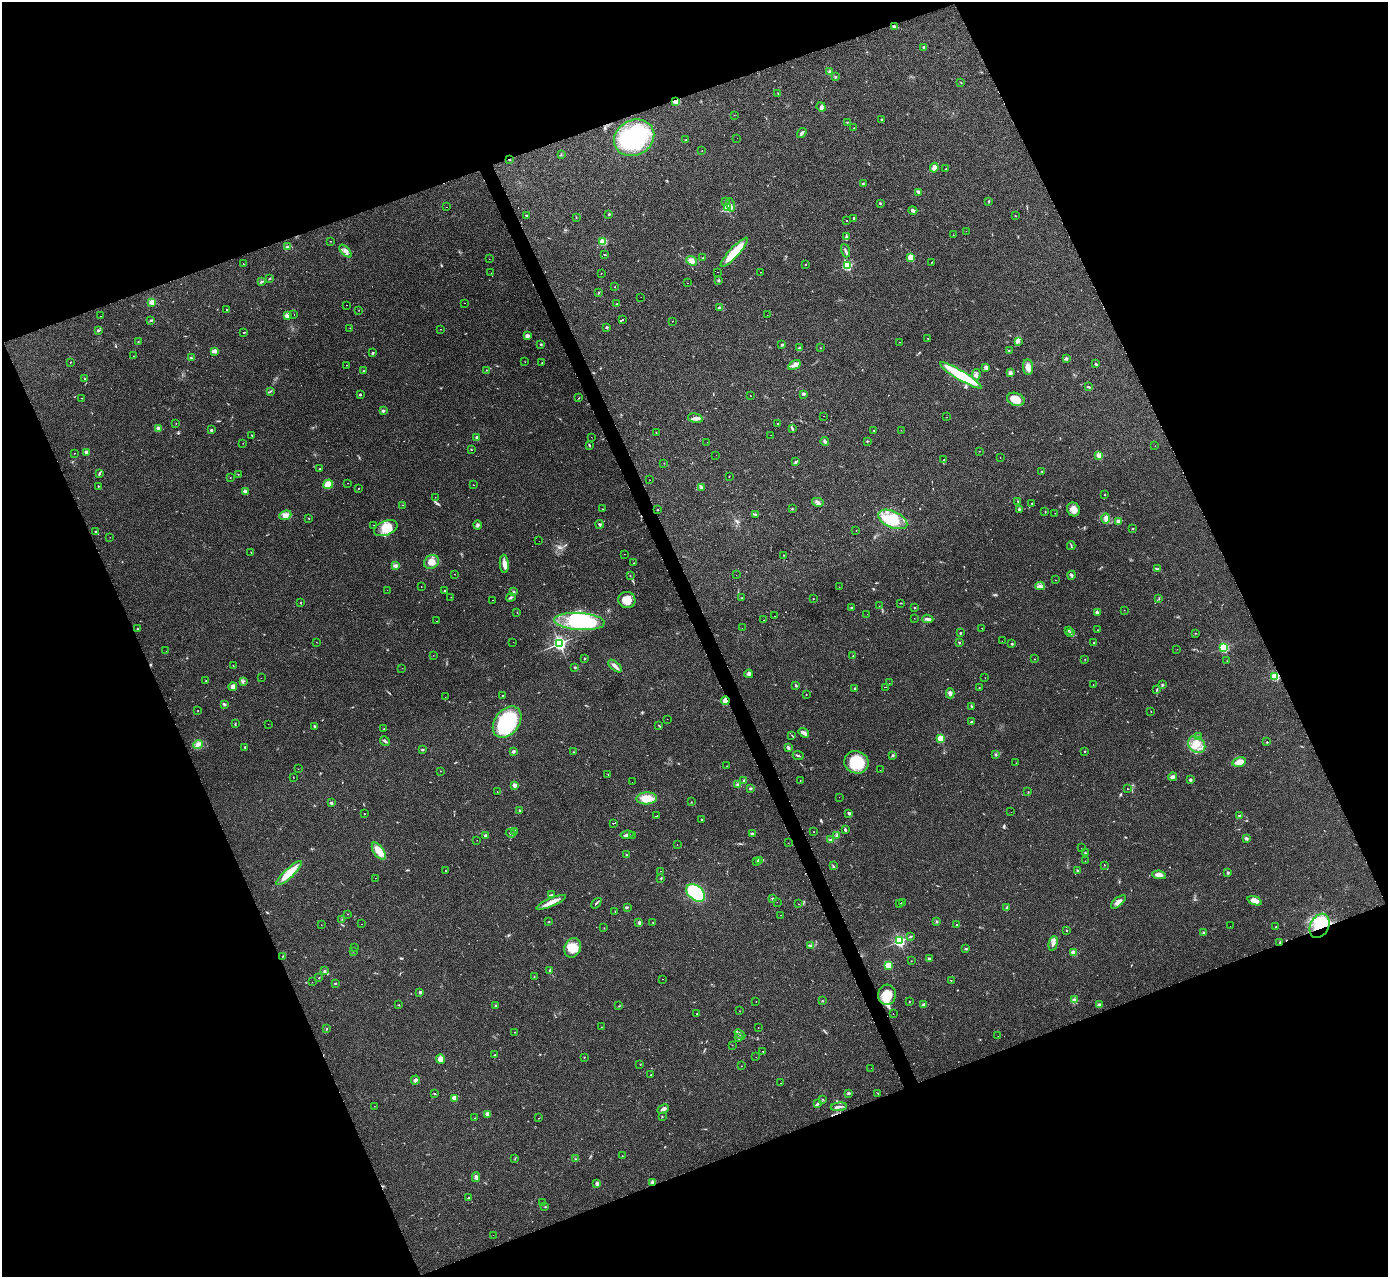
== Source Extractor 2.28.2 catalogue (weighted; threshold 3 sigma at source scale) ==
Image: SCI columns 4-5544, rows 152-5249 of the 5544 x 5527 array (HDU 1 of 3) = the unmasked area's bounding box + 8 px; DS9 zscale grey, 4 x 4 block average (1 PNG px = mean of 4 x 4 image px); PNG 1390 x 1279 px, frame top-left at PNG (2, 2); each listed source drawn as its Kron ellipse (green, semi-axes under 4 px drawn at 4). Shown black and unused: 42% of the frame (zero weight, under 2 of 3 exposures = <1% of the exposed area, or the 3 px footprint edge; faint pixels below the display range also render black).
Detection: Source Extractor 2.28.2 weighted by HDU 2 'WHT'. Background 0.0836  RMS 0.0078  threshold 0.035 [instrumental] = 3 sigma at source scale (4.5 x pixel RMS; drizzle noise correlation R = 1.50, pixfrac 1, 0.05/0.05 arcsec/px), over >= 5 px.
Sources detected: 546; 4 inside a brighter object's white glare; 27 cosmic-ray / hot-pixel residue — neither listed nor drawn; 7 coinciding with a brighter row at this scale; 23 inside a brighter listed object's ellipse — not listed separately; the other 485 listed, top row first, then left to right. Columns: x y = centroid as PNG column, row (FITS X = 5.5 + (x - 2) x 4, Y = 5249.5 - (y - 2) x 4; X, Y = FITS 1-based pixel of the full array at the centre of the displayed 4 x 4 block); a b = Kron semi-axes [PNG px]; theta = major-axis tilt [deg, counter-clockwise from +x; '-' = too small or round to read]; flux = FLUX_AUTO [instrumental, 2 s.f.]
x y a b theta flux
894 26 3 2 - 10
924 47 2 2 - 25
830 72 4 2 - 6.6
835 77 2 2 - 2.6
961 82 2 2 - 1.8
778 93 2 2 - 1.5
676 101 4 2 - 44
821 107 5 4 - 12
734 115 2 2 - 0.93
882 120 2 2 - 22
847 122 2 2 - 2.4
854 128 2 2 - 1.7
802 133 5 2 - 8.8
634 138 21 17 30 480
737 138 2 2 - 3.5
686 140 2 2 - 9.3
702 151 2 2 - 1
561 154 2 2 - 1.4
509 159 2 2 - 3.9
934 168 5 3 - 25
946 169 2 2 - 2.1
863 184 3 2 - 3.5
919 192 4 2 - 16
989 201 2 2 - 4.3
725 202 2 2 - 1.7
880 203 3 2 - 3.6
730 205 7 2 -77 11
446 207 2 2 - 1.2
728 208 2 2 - 320
913 211 4 3 - 8.2
609 214 2 2 - 3.3
526 215 2 2 - 13
1015 216 2 2 - 2
576 217 2 2 - 2.1
854 218 2 2 - 4.3
847 221 2 2 - 5
966 231 2 2 - 0.57
953 235 2 2 - 1.9
847 237 3 2 - 6.2
330 241 2 2 - 1.4
603 241 2 2 - 270
287 247 3 2 - 5.3
346 251 8 3 -47 16
845 251 7 2 -71 11
734 252 19 5 47 120
605 255 2 2 - 2.6
911 257 2 2 - 190
703 258 3 2 - 2.7
489 259 2 2 - 1.3
691 261 5 4 - 26
932 262 2 2 - 1.8
243 264 2 2 - 1.3
805 264 2 2 - 8.8
847 266 2 2 - 470
718 272 2 2 - 2.7
760 272 2 2 - 0.72
491 273 2 2 - 1.8
601 273 2 2 - 1
269 279 3 2 - 2.5
718 280 3 2 - 4.3
261 282 3 2 - 4.5
687 283 2 2 - 1.9
614 287 2 2 - 1.2
598 293 3 2 - 4.2
641 297 2 2 - 4
152 302 2 2 - 63
465 303 2 2 - 2.7
616 304 2 2 - 2.7
347 305 2 2 - 3.5
720 308 4 3 - 9.2
227 310 2 2 - 2.8
359 310 2 2 - 1.4
294 314 2 2 - 0.84
287 315 2 2 - 130
767 315 2 2 - 0.59
100 316 2 2 - 8
151 320 3 2 - 5
622 320 2 2 - 48
672 321 2 2 - 2.2
607 327 2 2 - 24
350 328 2 2 - 1
441 329 2 2 - 1.1
98 330 3 2 - 6.3
244 333 2 2 - 50
527 336 3 3 - 18
928 338 2 2 - 2.5
138 342 2 2 - 2.8
900 342 2 2 - 1.3
1018 342 2 2 - 3.7
541 344 2 2 - 5
782 345 2 2 - 5.8
799 348 3 2 - 7.8
820 348 2 2 - 1.4
1009 350 2 2 - 2.4
215 351 4 3 - 20
373 353 3 2 - 4.4
133 356 2 2 - 1.4
191 358 3 2 - 4.3
1066 358 4 3 - 6.7
70 362 2 2 - 2.1
525 362 2 2 - 0.9
542 363 2 2 - 1.1
1096 364 3 2 - 3.7
346 365 2 2 - 1
794 365 6 4 30 19
986 367 3 2 - 16
1028 367 8 5 -83 30
486 370 2 2 - 2.7
364 371 2 2 - 3.4
1010 373 3 3 - 13
961 375 24 4 -31 240
976 375 6 3 81 13
84 379 2 2 - 5.5
1088 386 3 2 - 4.5
270 391 3 2 - 4
803 394 4 3 - 7.2
360 395 2 2 - 13
750 396 2 2 - 5.6
82 398 3 2 - 2.1
579 398 2 2 - 1.6
1016 399 9 6 -17 64
383 411 3 2 - 8.4
823 416 2 2 - 6.1
946 417 2 2 - 0.86
695 418 7 4 -13 19
176 423 2 2 - 1.3
778 424 2 2 - 2.4
158 428 2 2 - 87
792 429 3 2 - 2.1
211 430 2 2 - 24
874 430 2 2 - 2.4
901 430 2 2 - 0.61
656 432 2 2 - 1.4
251 435 3 2 - 2
771 435 2 2 - 7.1
477 437 2 2 - 48
591 437 2 2 - 0.78
825 441 4 2 - 9.1
867 441 2 2 - 3.7
707 442 2 2 - 0.62
243 443 2 2 - 1.3
589 445 3 2 - 4.6
1155 446 2 2 - 0.62
471 449 2 2 - 2.1
979 451 2 2 - 1.2
86 452 2 2 - 73
74 453 2 2 - 1.6
716 455 2 2 - 3.2
1099 455 2 2 - 110
1000 457 2 2 - 1
944 460 2 2 - 6.4
796 462 3 2 - 6.8
664 463 2 2 - 1.1
320 469 2 2 - 2.8
1042 471 2 2 - 2.3
99 474 4 2 - 5.3
238 474 2 2 - 1.9
729 476 2 2 - 2.1
230 477 2 2 - 1.7
650 480 2 2 - 1
347 483 2 2 - 1.9
328 484 5 4 - 47
473 485 2 2 - 2.4
98 486 2 2 - 2.4
701 487 3 2 - 3.7
358 488 2 2 - 3.9
245 491 2 2 - 83
1105 494 2 2 - 2.6
435 497 2 2 - 1
1018 501 3 2 - 3
818 502 6 3 -13 13
1032 503 2 2 - 4.4
402 505 2 2 - 1.5
602 509 2 2 - 1.1
792 509 2 2 - 2.9
1019 509 3 2 - 5.7
1073 509 7 6 - 32
658 510 2 2 - 2.4
1045 511 2 2 - 1.9
1055 513 2 2 - 2.6
755 514 2 2 - 2.6
285 515 6 4 21 23
309 518 2 2 - 2.4
1106 518 5 3 - 20
893 519 15 8 -23 130
1118 521 3 3 - 14
600 524 4 3 - 6.7
374 525 2 2 - 1.7
477 525 4 3 - 7.2
386 528 12 7 21 65
1133 529 2 2 - 3.5
856 530 2 2 - 1
95 532 2 2 - 11
110 537 2 2 - 0.9
539 541 2 2 - 0.54
1071 546 4 2 - 3.7
251 552 2 2 - 1.6
624 554 2 2 - 0.7
784 555 2 2 - 1.1
431 562 8 6 33 38
634 563 2 2 - 1
504 564 9 4 -85 29
395 566 4 3 - 11
1158 569 3 2 - 4.1
454 574 2 2 - 1.3
736 575 2 2 - 2
1072 575 4 3 - 8.2
630 576 2 2 - 1.6
1055 580 2 2 - 1.9
1040 586 5 3 - 14
421 587 2 2 - 1.5
839 587 2 2 - 0.95
387 590 2 2 - 0.92
444 591 2 2 - 5.3
513 592 2 2 - 6.2
451 597 2 2 - 1.5
511 597 4 2 - 5.7
742 598 2 2 - 3.5
813 598 2 2 - 1.3
1159 599 2 2 - 1.5
493 600 2 2 - 6.9
627 600 8 8 - 56
300 603 2 2 - 1.9
901 603 2 2 - 1.8
879 606 2 2 - 0.54
851 608 2 2 - 5.6
914 608 2 2 - 2
1124 610 2 2 - 0.98
517 612 2 2 - 1.2
1097 612 3 2 - 14
867 614 2 2 - 0.58
774 616 2 2 - 1.5
914 618 2 2 - 0.93
928 619 6 2 -7 17
763 620 2 2 - 5.4
436 621 2 2 - 16
579 621 25 8 -4 470
742 628 2 2 - 1.9
982 628 2 2 - 1.2
137 629 2 2 - 1.9
1068 630 3 2 - 3.7
1098 630 2 2 - 3.4
960 633 2 2 - 9.7
1070 633 3 2 - 5.8
1195 633 2 2 - 1.4
1002 641 2 2 - 5.5
316 642 2 2 - 0.8
513 642 2 2 - 1.1
959 642 2 2 - 14
559 643 2 2 - 1100
1094 643 2 2 - 6.8
1011 644 3 2 - 3.1
1224 647 2 2 - 550
1177 649 2 2 - 0.77
166 651 2 2 - 0.75
433 655 2 2 - 0.74
853 656 2 2 - 2.3
584 659 2 2 - 3.2
1034 659 2 2 - 1.2
1085 659 2 2 - 1.5
1227 661 2 2 - 1.2
233 665 2 2 - 1.3
615 666 8 2 -43 21
575 667 2 2 - 3.4
402 668 2 2 - 2
749 674 4 4 - 11
1275 676 2 2 - 380
261 678 2 2 - 0.54
985 678 2 2 - 1.1
206 681 2 2 - 2.1
243 681 2 2 - 1.8
889 683 2 2 - 2.1
1093 685 2 2 - 1
1162 685 2 2 - 6
796 686 3 2 - 4.3
233 687 4 3 - 22
885 687 2 2 - 40
979 687 2 2 - 1.1
855 688 2 2 - 22
1156 690 3 2 - 3.5
950 693 5 3 - 12
502 695 2 2 - 2.3
806 695 2 2 - 1.6
445 697 2 2 - 0.7
725 701 4 3 - 23
224 704 2 2 - 12
971 706 2 2 - 3.3
198 711 2 2 - 1.5
1151 711 2 2 - 1.3
667 719 2 2 - 1.2
507 722 17 12 53 380
971 722 2 2 - 12
235 724 3 2 - 2.9
268 724 2 2 - 0.9
314 726 3 2 - 4.8
659 726 3 2 - 4.5
384 729 2 2 - 2
804 733 5 2 - 25
792 735 2 2 - 1.6
1198 736 2 2 - 1.7
940 738 2 2 - 240
385 741 5 2 - 7
1267 742 2 2 - 7.4
198 744 5 2 - 8.3
1197 745 9 7 -43 56
245 747 2 2 - 7.2
788 748 2 2 - 3.5
422 750 3 2 - 3.1
1085 751 2 2 - 14
513 752 3 2 - 12
573 752 2 2 - 2.2
892 755 3 2 - 4.5
996 755 3 2 - 3.7
798 756 5 2 - 6.6
856 762 12 11 - 170
1239 762 7 4 13 42
1016 763 2 2 - 1.5
727 766 2 2 - 1.9
298 769 2 2 - 0.74
880 770 2 2 - 1.4
440 771 2 2 - 1.3
608 774 2 2 - 2.5
293 777 2 2 - 1.3
1173 777 4 4 - 11
800 780 2 2 - 1.3
1190 780 3 3 - 7.4
744 781 3 2 - 6.9
632 782 2 2 - 1.4
737 784 3 3 - 6.4
514 785 2 2 - 71
750 788 3 2 - 6
1127 789 2 2 - 1.3
497 791 2 2 - 1.3
1028 792 2 2 - 1.6
839 797 2 2 - 0.59
647 798 10 6 3 70
691 802 2 2 - 1.6
331 803 2 2 - 26
520 811 2 2 - 2.4
1011 812 2 2 - 0.51
849 813 2 2 - 30
364 814 2 2 - 3
1240 815 3 2 - 4.7
657 816 2 2 - 230
701 820 2 2 - 3
613 823 2 2 - 100
845 830 2 2 - 11
515 831 2 2 - 6.4
813 832 2 2 - 1.8
511 833 5 2 - 8.5
752 834 3 2 - 6.6
627 835 6 2 7 11
485 836 3 3 - 9.3
632 836 2 2 - 2.3
836 836 4 2 - 4.9
1246 838 3 2 - 13
831 839 3 2 - 4.6
477 840 2 2 - 1.4
788 843 2 2 - 1.4
677 845 2 2 - 0.77
1082 848 2 2 - 0.8
379 851 10 5 -54 57
1085 853 2 2 - 3
626 855 2 2 - 2.5
760 860 3 2 - 6.2
757 861 3 2 - 5
1085 861 2 2 - 1
1104 865 2 2 - 1.6
833 866 3 2 - 3.1
445 871 2 2 - 1.6
660 871 2 2 - 7.2
1077 871 2 2 - 4.3
1228 872 3 2 - 5
289 873 17 4 43 98
1159 875 7 3 -8 24
375 878 2 2 - 1
661 878 2 2 - 4
696 893 11 7 -42 300
552 894 4 2 - 3.1
773 898 2 2 - 3.7
1255 901 7 3 -20 36
551 902 16 4 23 36
777 902 2 2 - 1.3
902 902 2 2 - 89
1118 902 9 4 40 22
596 903 6 2 46 5.8
900 903 2 2 - 3.6
798 904 2 2 - 1.5
627 907 3 2 - 4.1
1007 908 3 2 - 4.1
615 911 2 2 - 1.6
347 914 2 2 - 1.8
780 915 2 2 - 1.8
342 919 2 2 - 1.2
936 921 3 2 - 4
549 922 2 2 - 2.3
639 922 4 3 - 6.8
653 922 2 2 - 1.2
361 924 2 2 - 1.2
321 925 2 2 - 1
957 925 2 2 - 13
1230 926 2 2 - 0.46
1320 926 13 9 63 110
1276 927 2 2 - 2.2
604 928 2 2 - 1.7
1067 930 2 2 - 2.8
1203 932 2 2 - 3.2
910 937 2 2 - 4.5
899 941 2 2 - 750
1280 942 3 2 - 2.6
1053 943 8 3 76 19
810 945 2 2 - 7.2
355 948 2 2 - 2.5
573 948 10 8 65 65
966 949 3 2 - 3.9
353 951 2 2 - 1.4
1074 952 2 2 - 140
282 956 3 2 - 2.5
929 959 3 2 - 7.7
911 961 2 2 - 1.1
888 965 2 2 - 250
550 970 3 2 - 4.3
324 971 3 2 - 4.9
534 977 2 2 - 1.3
319 978 2 2 - 1.9
662 979 2 2 - 1.3
951 980 2 2 - 1.4
312 982 2 2 - 2.8
335 984 2 2 - 3.5
420 992 2 2 - 29
887 995 10 9 - 68
1074 1000 4 3 - 8.7
822 1001 2 2 - 2.1
756 1002 2 2 - 1.4
909 1002 2 2 - 1.6
399 1005 2 2 - 1.7
924 1005 4 3 - 13
1099 1005 3 3 - 9.8
496 1006 3 2 - 3.7
619 1006 2 2 - 2
739 1011 2 2 - 1
697 1014 2 2 - 4
893 1014 2 2 - 21
601 1027 2 2 - 1.3
758 1028 2 2 - 0.87
327 1029 4 2 - 2.5
514 1032 2 2 - 3.1
740 1034 6 2 -41 11
998 1036 2 2 - 3.6
738 1038 2 2 - 4.8
732 1045 2 2 - 1
763 1051 2 2 - 1.6
495 1055 3 2 - 3.3
584 1057 2 2 - 1.5
756 1057 2 2 - 1
441 1059 4 3 - 40
640 1064 2 2 - 2.3
741 1066 2 2 - 1.7
871 1068 2 2 - 2.1
650 1075 2 2 - 4
415 1080 4 3 - 9.3
781 1083 2 2 - 1.4
849 1093 3 2 - 4.1
877 1093 2 2 - 1.2
435 1094 2 2 - 3.3
454 1098 2 2 - 130
823 1099 2 2 - 1.5
818 1103 2 2 - 3.5
374 1106 2 2 - 0.82
839 1107 8 2 6 10
663 1109 6 3 26 14
487 1114 3 2 - 18
662 1116 2 2 - 2.4
475 1118 2 2 - 0.94
539 1118 2 2 - 2.5
622 1156 2 2 - 1.3
515 1158 2 2 - 2.3
575 1159 2 2 - 2.9
476 1177 5 3 - 12
652 1182 4 2 - 6.9
597 1184 4 4 - 9.3
469 1197 2 2 - 2.3
543 1203 2 2 - 1.9
545 1207 2 2 - 2.5
493 1235 2 2 - 0.82
Overlapping masked pixels (flux is a lower limit): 5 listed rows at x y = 676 101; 509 159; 725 701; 1320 926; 1280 942
Diffuse or blended objects may show on this block-average render without a row.